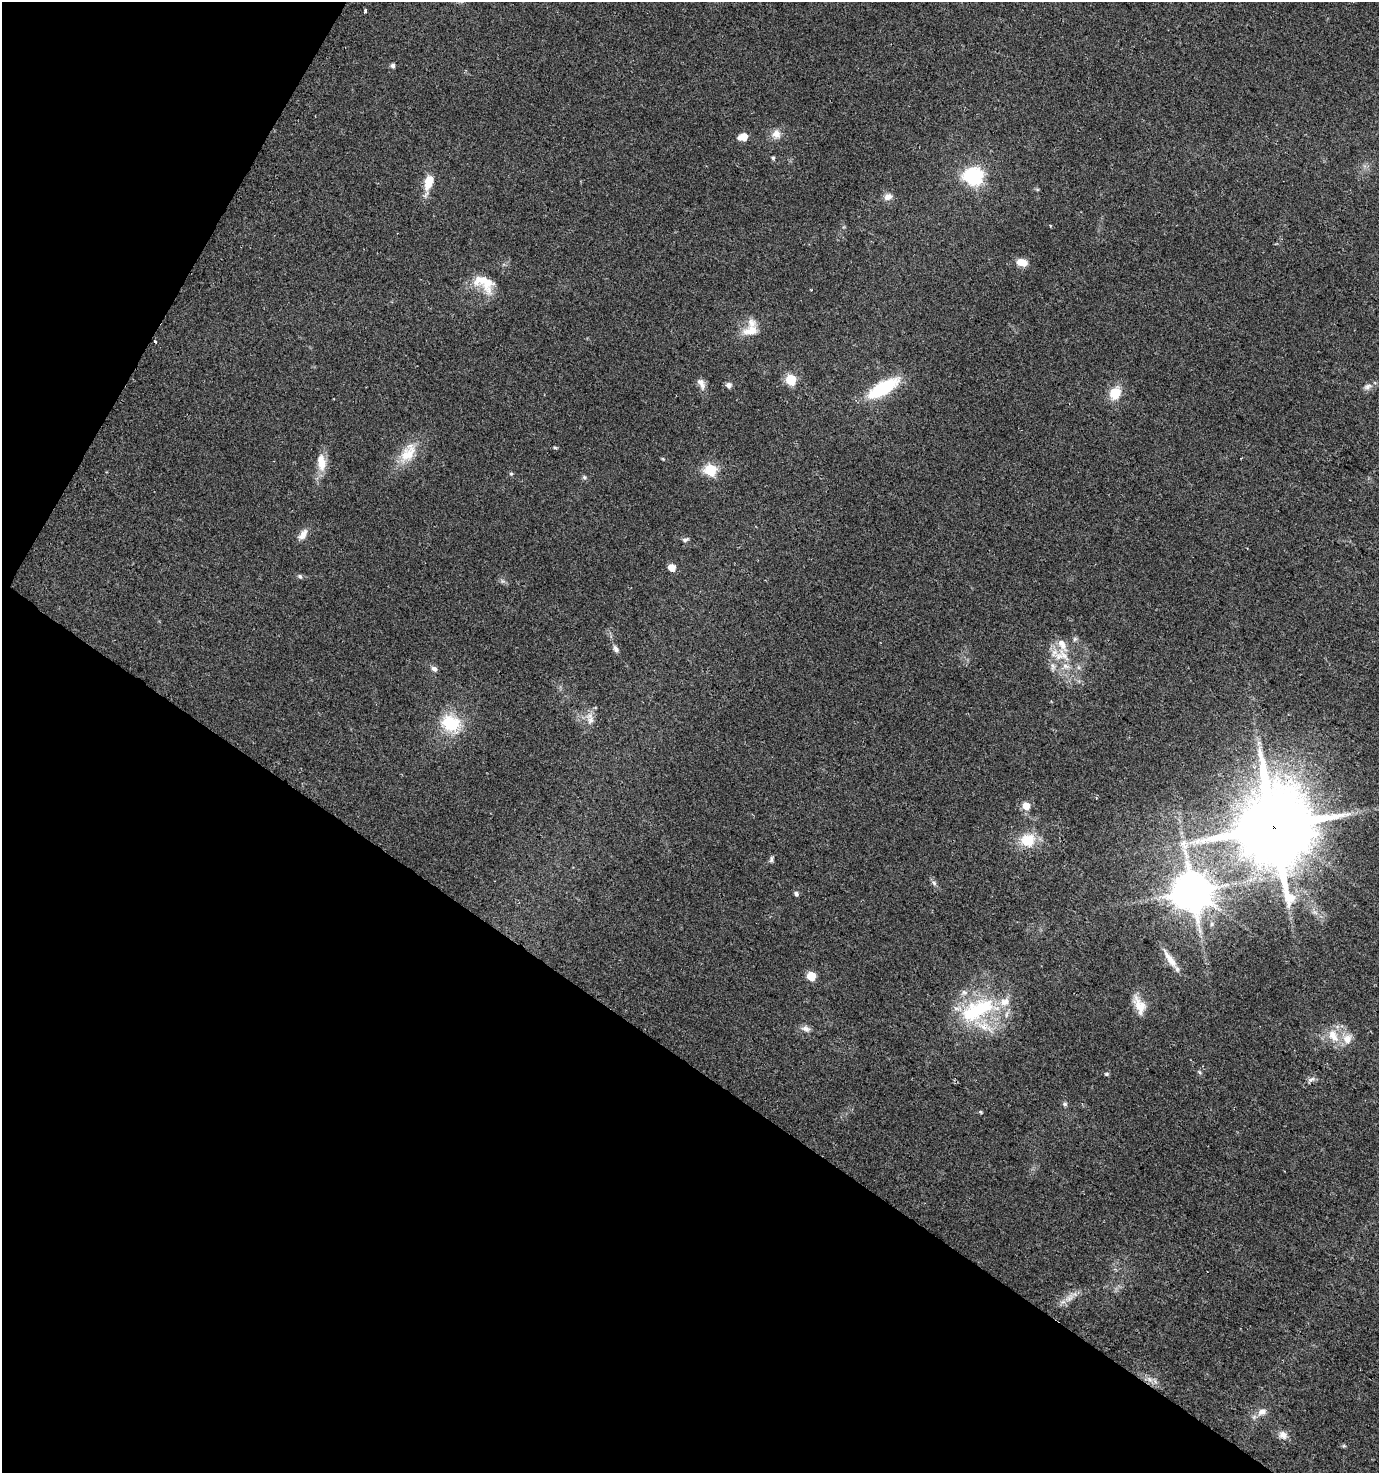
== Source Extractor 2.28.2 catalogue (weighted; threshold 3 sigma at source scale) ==
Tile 9 of 4 x 4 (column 1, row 3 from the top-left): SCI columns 284-1660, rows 1489-2959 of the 6009 x 5925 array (HDU 1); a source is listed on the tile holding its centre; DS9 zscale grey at full resolution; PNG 1381 x 1475 px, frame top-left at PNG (2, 2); no overlay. Shown black and unused: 33% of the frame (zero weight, under 2 of 3 exposures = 2% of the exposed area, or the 3 px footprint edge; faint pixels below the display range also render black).
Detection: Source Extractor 2.28.2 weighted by HDU 2 'WHT'; one run over the whole footprint, this tile lists its part. Background 0.0532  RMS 0.0089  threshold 0.0399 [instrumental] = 3 sigma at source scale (4.5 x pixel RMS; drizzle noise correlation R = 1.50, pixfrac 1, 0.0396/0.0396 arcsec/px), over >= 5 px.
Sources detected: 71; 1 cosmic-ray / hot-pixel residue — not listed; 9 inside a brighter listed object's ellipse — not listed separately; the other 61 listed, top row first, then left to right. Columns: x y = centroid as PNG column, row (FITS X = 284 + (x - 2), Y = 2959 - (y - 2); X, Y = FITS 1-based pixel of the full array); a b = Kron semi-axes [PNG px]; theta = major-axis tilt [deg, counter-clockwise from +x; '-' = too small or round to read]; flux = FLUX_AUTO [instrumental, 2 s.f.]
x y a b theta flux
365 11 4 3 - 1.9
393 65 5 4 - 2.9
776 134 11 11 - 7.6
743 137 7 5 10 20
773 158 5 4 - 1.3
974 176 8 7 - 260
428 183 24 9 76 16
888 197 11 9 19 5.3
1022 262 12 8 -7 9.6
484 283 31 18 -35 23
750 331 23 13 16 15
791 380 6 6 - 59
701 384 17 8 -65 5.8
728 385 6 6 - 4.3
1367 386 13 8 22 4.1
883 388 22 9 30 84
1115 393 14 11 65 19
555 448 6 4 -2 1.1
408 453 32 17 59 23
663 459 5 4 - 0.85
321 462 23 10 -84 13
710 470 6 6 - 86
511 474 5 5 - 1.2
584 477 6 6 - 1.5
303 534 16 9 54 6.8
685 539 10 6 20 2.1
672 567 5 5 - 12
300 576 7 5 -45 1.9
502 581 8 5 -12 2
1075 639 7 5 46 1.8
616 649 10 6 -60 3.1
1061 656 27 16 -11 23
434 669 8 6 -43 2.9
590 720 17 11 -61 8.5
451 723 27 22 -29 35
1259 743 7 6 - 2.6
1026 806 5 5 - 17
1274 827 24 23 - 8900
1028 840 19 17 9 22
1184 844 17 13 -56 14
771 859 8 5 83 2.1
934 883 8 6 -63 2.6
1192 891 12 11 - 2900
796 894 5 5 - 2.9
1315 912 8 6 -21 3.3
1170 959 29 7 -56 11
811 976 6 5 - 28
1139 1005 25 12 -65 13
977 1010 57 26 25 82
806 1029 13 8 -21 4.4
1333 1035 22 13 -61 16
1199 1072 7 5 -38 1.5
1106 1074 7 5 14 1.3
1311 1080 12 6 23 3.1
1065 1104 6 6 - 2
981 1112 5 5 - 0.98
1069 1298 20 9 51 7.6
1150 1379 11 7 -45 4.9
1262 1412 12 9 21 6.6
1283 1435 13 10 -37 6.3
1344 1446 5 5 - 1.2
Overlapping masked pixels (flux is a lower limit): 1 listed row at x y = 1274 827